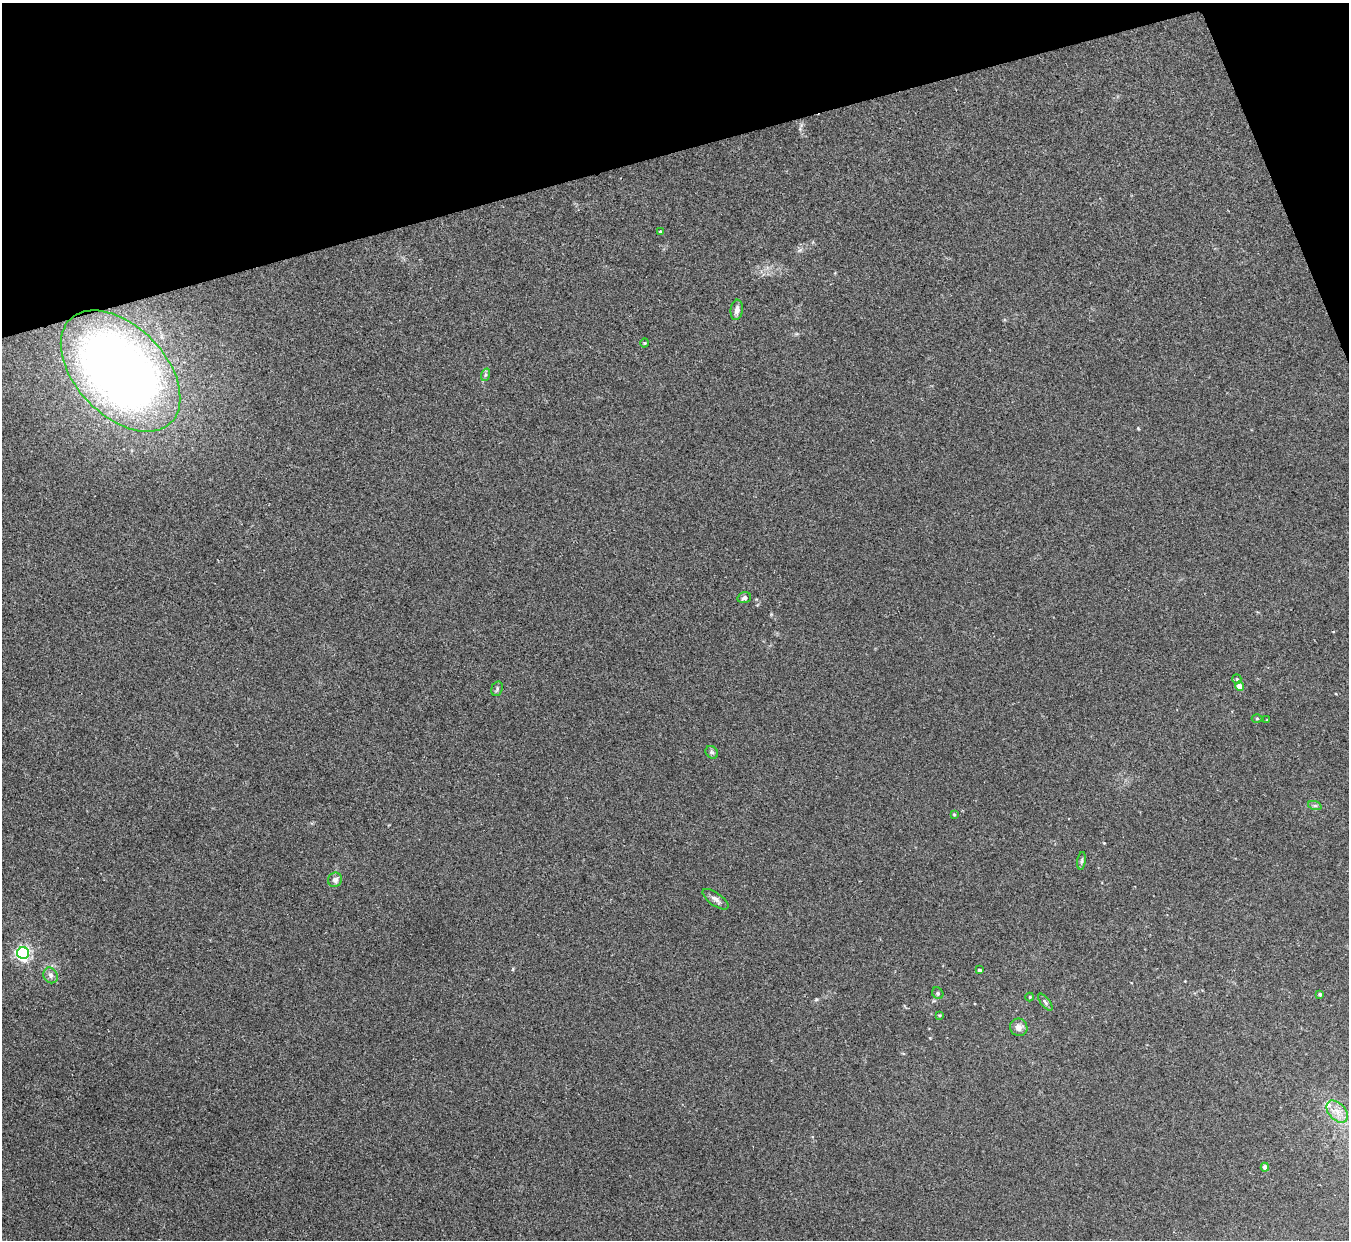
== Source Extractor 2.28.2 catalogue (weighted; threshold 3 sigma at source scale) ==
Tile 3 of 4 x 4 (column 3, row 1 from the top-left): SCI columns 2694-4040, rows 3861-5098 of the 5386 x 5370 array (HDU 1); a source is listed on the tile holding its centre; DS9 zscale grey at full resolution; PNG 1351 x 1242 px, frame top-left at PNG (2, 3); each listed source drawn as its Kron ellipse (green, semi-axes under 4 px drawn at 4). Shown black and unused: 14% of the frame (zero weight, under 2 of 3 exposures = <1% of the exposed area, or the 3 px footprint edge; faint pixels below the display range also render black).
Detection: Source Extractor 2.28.2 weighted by HDU 2 'WHT'; one run over the whole footprint, this tile lists its part. Background 0.0766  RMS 0.0068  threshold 0.0306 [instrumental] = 3 sigma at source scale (4.5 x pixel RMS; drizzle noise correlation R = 1.50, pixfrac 1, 0.05/0.05 arcsec/px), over >= 5 px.
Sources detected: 29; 1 inside a brighter listed object's ellipse — not listed separately; the other 28 listed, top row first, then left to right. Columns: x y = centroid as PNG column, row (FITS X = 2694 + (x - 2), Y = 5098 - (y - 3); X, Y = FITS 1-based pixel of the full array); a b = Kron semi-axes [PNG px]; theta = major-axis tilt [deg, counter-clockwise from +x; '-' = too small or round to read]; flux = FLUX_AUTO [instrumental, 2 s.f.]
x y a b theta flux
660 231 3 3 - 0.86
737 310 10 6 83 3.7
645 343 4 4 - 0.64
121 371 72 45 -46 500
485 375 6 4 71 1.2
744 598 7 5 17 2
1237 679 5 4 - 0.86
1239 686 4 4 - 7.2
497 689 7 5 72 1.4
1257 718 5 3 - 0.73
1267 720 4 2 - 0.42
712 752 7 5 -45 1.3
1315 806 7 4 -18 1.2
954 814 4 3 - 0.63
1082 861 9 4 81 1.3
335 880 7 7 - 2.7
715 899 15 6 -35 3.1
23 953 6 6 - 170
979 970 4 3 - 1.6
51 975 8 7 - 2.7
938 993 6 5 - 1.1
1320 994 3 3 - 1.1
1030 997 4 4 - 0.6
1045 1002 10 4 -51 1.6
939 1015 4 3 - 0.71
1019 1027 9 8 - 4
1337 1112 13 8 -47 6.4
1265 1167 4 4 - 3.5